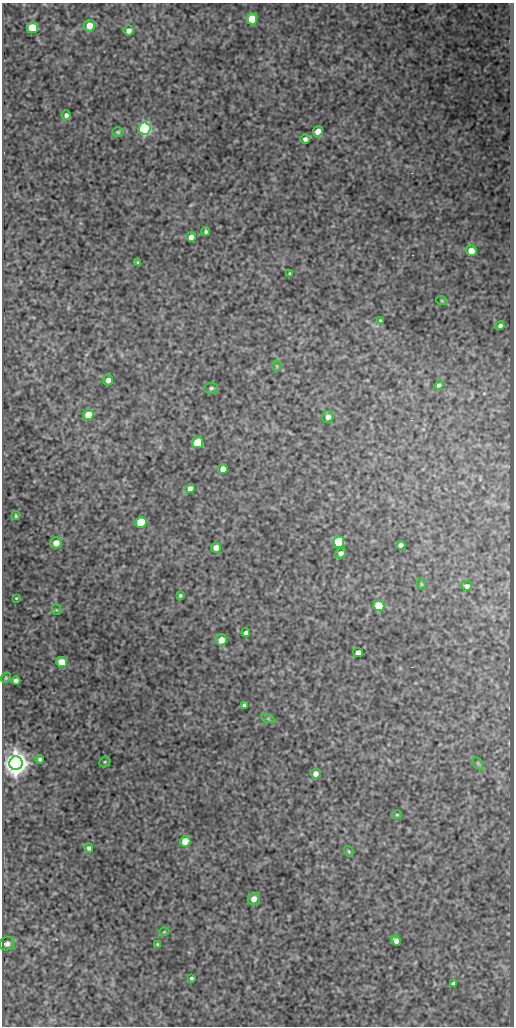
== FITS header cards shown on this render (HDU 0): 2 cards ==
NAXIS1  =                  512
NAXIS2  =                 1024

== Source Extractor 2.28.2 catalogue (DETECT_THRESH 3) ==
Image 512 x 1024 px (HDU 0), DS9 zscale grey, 1 PNG px = 1 image px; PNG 516 x 1028 px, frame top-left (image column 1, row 1024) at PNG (2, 3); each listed source drawn as its Kron ellipse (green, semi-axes under 4 px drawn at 4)
Background 308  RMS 0.78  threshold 2.34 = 3 sigma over >= 5 px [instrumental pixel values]
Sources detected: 63; all 63 listed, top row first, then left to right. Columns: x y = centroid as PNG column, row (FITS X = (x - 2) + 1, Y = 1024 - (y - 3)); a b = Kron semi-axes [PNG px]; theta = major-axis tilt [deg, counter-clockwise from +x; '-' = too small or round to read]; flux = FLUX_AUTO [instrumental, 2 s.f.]
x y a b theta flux
252 19 5 5 - 1900
89 25 6 5 - 700
32 28 5 5 - 2000
129 30 5 5 - 300
66 115 5 4 - 140
145 129 6 6 - 15000
318 131 5 5 - 470
118 132 5 4 - 76
305 139 5 4 - 170
206 231 4 3 - 100
191 237 5 5 - 380
471 251 5 5 - 580
138 263 4 3 - 74
290 273 4 3 - 51
442 301 5 3 - 49
380 320 3 3 - 54
500 326 4 3 - 150
277 366 6 4 -89 61
108 380 5 5 - 290
439 385 5 4 - 120
211 388 7 5 3 110
88 415 5 5 - 1100
328 417 6 5 - 280
198 443 5 5 - 2500
223 469 5 4 - 370
190 489 5 4 - 310
16 516 4 3 - 68
141 522 5 5 - 3300
339 542 5 5 - 3700
56 543 5 5 - 510
401 545 4 4 - 170
216 548 5 5 - 430
341 553 5 5 - 210
421 584 6 3 -71 50
467 586 5 4 - 150
180 595 4 3 - 72
16 598 3 2 - 43
379 606 5 5 - 1900
57 610 5 3 - 44
246 633 4 4 - 150
221 640 6 5 - 580
358 653 5 4 - 320
62 662 5 5 - 790
6 678 5 4 - 69
16 680 4 4 - 280
244 705 4 4 - 160
268 719 7 4 -19 89
40 759 4 4 - 110
105 762 6 5 - 72
16 763 7 6 - 74000
478 763 7 4 -56 74
316 774 5 5 - 310
397 815 5 4 - 63
185 841 5 5 - 1500
89 848 5 4 - 130
349 851 5 4 - 66
254 899 6 6 - 460
164 932 5 3 - 43
396 941 5 4 - 210
7 944 8 6 19 200
158 944 3 3 - 64
191 978 3 3 - 80
453 983 4 3 - 89